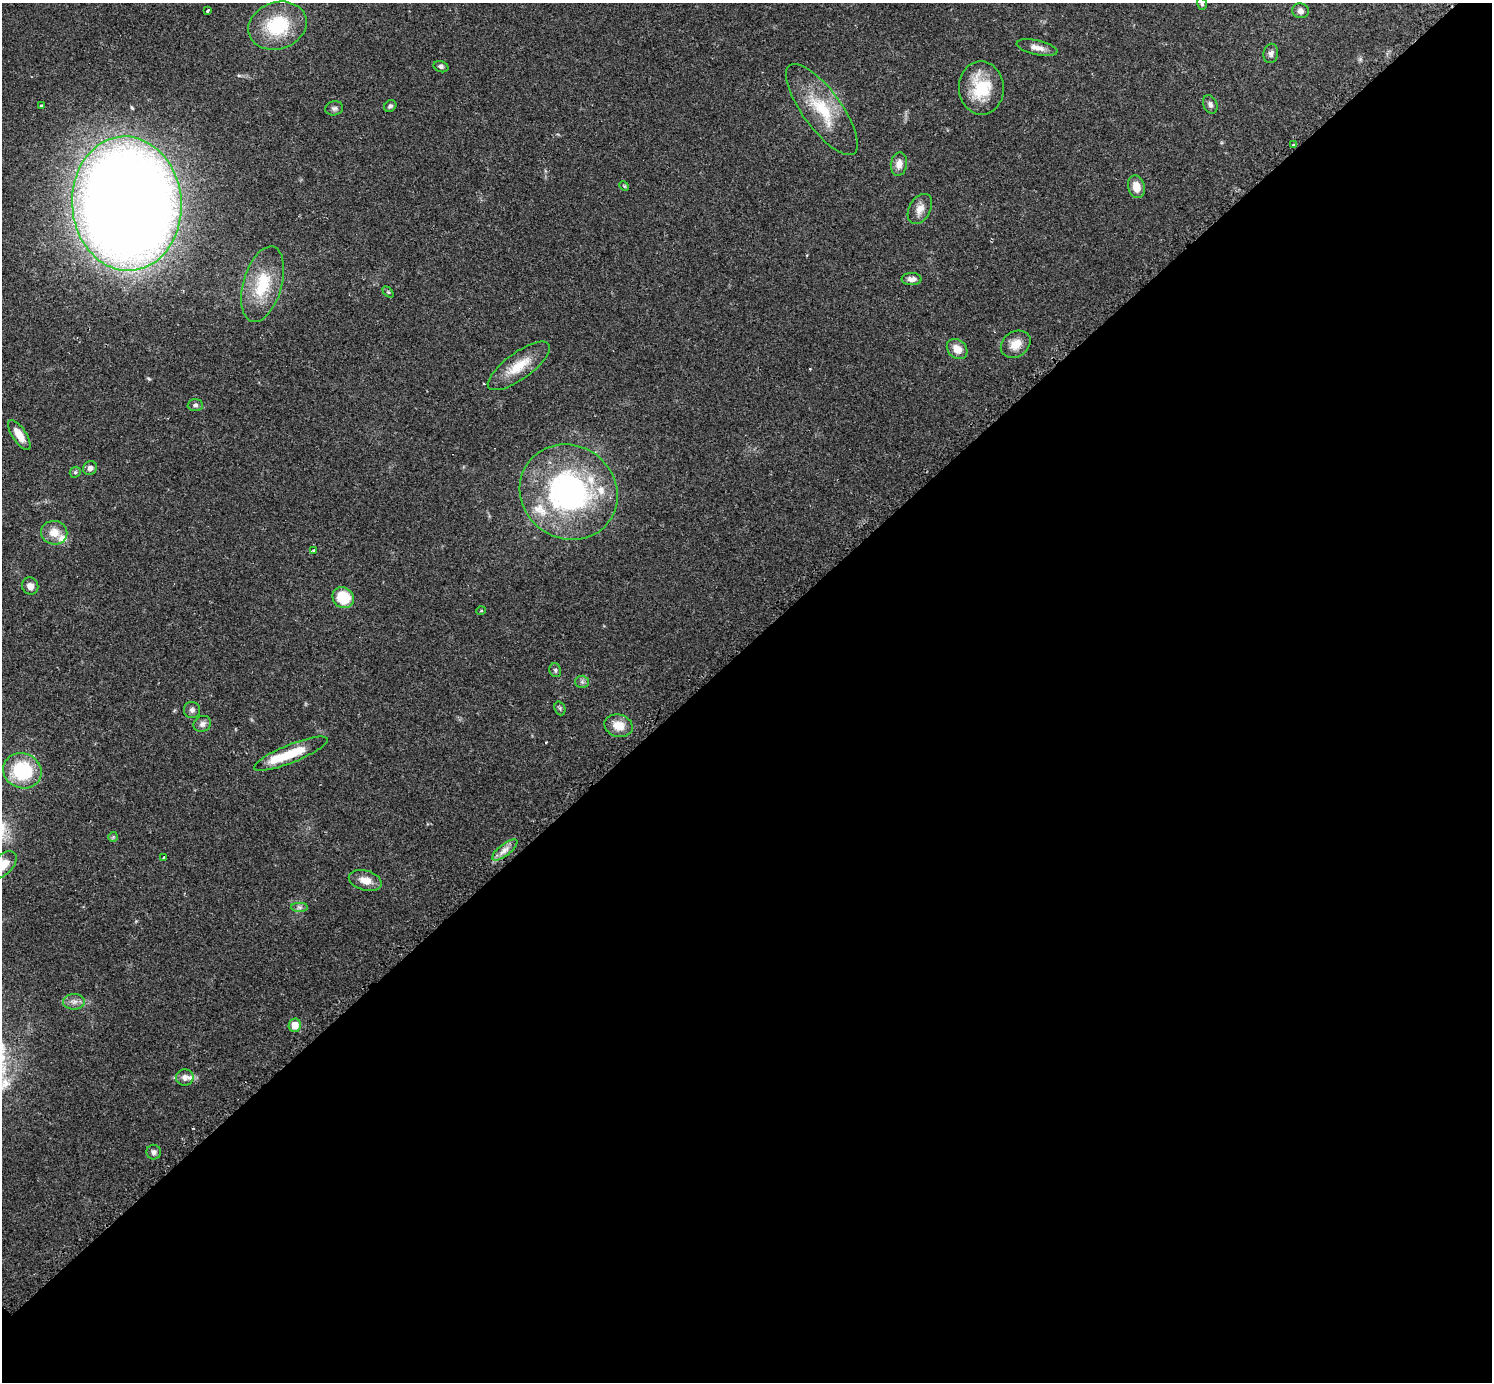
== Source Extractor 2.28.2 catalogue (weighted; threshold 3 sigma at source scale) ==
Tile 12 of 4 x 4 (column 4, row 3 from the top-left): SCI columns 4500-5989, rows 1568-2947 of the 6040 x 6040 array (HDU 1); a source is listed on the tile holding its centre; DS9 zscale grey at full resolution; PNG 1494 x 1384 px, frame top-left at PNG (2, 3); each listed source drawn as its Kron ellipse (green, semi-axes under 4 px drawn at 4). Shown black and unused: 53% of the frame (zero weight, under 2 of 3 exposures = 2% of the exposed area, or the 3 px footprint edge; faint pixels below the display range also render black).
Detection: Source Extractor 2.28.2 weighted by HDU 2 'WHT'; one run over the whole footprint, this tile lists its part. Background 0.0776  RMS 0.0054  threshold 0.0244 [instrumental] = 3 sigma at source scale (4.5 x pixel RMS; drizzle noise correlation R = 1.50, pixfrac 1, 0.05/0.05 arcsec/px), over >= 5 px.
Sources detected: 59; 1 inside a brighter object's white glare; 1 cosmic-ray / hot-pixel residue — neither listed nor drawn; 4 inside a brighter listed object's ellipse — not listed separately; the other 53 listed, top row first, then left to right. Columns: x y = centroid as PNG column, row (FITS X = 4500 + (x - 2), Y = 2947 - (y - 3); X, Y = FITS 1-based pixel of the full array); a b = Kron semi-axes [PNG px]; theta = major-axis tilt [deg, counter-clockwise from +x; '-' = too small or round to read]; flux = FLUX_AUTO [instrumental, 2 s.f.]
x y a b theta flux
1202 4 6 4 -74 0.91
207 11 3 3 - 3.3
1300 11 8 7 - 2.3
278 26 30 23 18 32
1037 48 21 7 -13 4.2
1271 53 10 7 79 1.9
441 67 7 5 -20 1.4
981 88 27 22 -87 23
1210 104 10 7 -67 1.8
41 106 3 3 - 1.6
390 106 6 5 - 1.2
334 108 9 7 14 1.5
822 109 54 19 -54 28
1293 145 3 3 - 0.93
899 164 12 8 82 3.9
624 186 5 4 - 0.55
1136 187 11 8 -76 6.5
127 204 67 54 -85 1300
920 209 16 10 60 4.7
912 279 10 6 0 2.6
263 284 39 19 74 24
388 292 6 4 -44 0.7
1016 344 16 12 35 6.8
957 349 11 9 -42 5.9
519 366 37 13 36 14
195 405 7 6 - 1.5
19 435 17 7 -56 6.8
90 468 7 6 - 2.5
75 472 6 5 - 0.86
569 492 50 46 -36 120
54 533 13 12 - 6.6
313 550 3 2 - 0.85
30 586 9 8 - 3.4
343 598 11 10 - 18
481 611 5 3 - 0.45
555 670 7 5 -70 1.1
582 682 6 6 - 1.4
560 708 7 5 -70 0.94
192 710 8 8 - 1.7
202 724 9 7 32 2.4
619 726 14 11 -15 7.8
291 754 39 9 22 17
22 771 19 17 -21 31
113 837 5 5 - 0.69
505 850 15 5 38 3.7
163 858 3 3 - 0.9
3 865 17 10 44 6.9
365 880 17 10 -15 6
300 907 8 4 0 1.4
74 1002 11 8 1 3
295 1025 7 6 - 6.5
185 1077 9 8 - 3.2
154 1152 7 7 - 1.7
Overlapping masked pixels (flux is a lower limit): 1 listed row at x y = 127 204
Isophote crosses this tile's border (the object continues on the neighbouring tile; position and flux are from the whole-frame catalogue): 2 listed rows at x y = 1202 4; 3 865